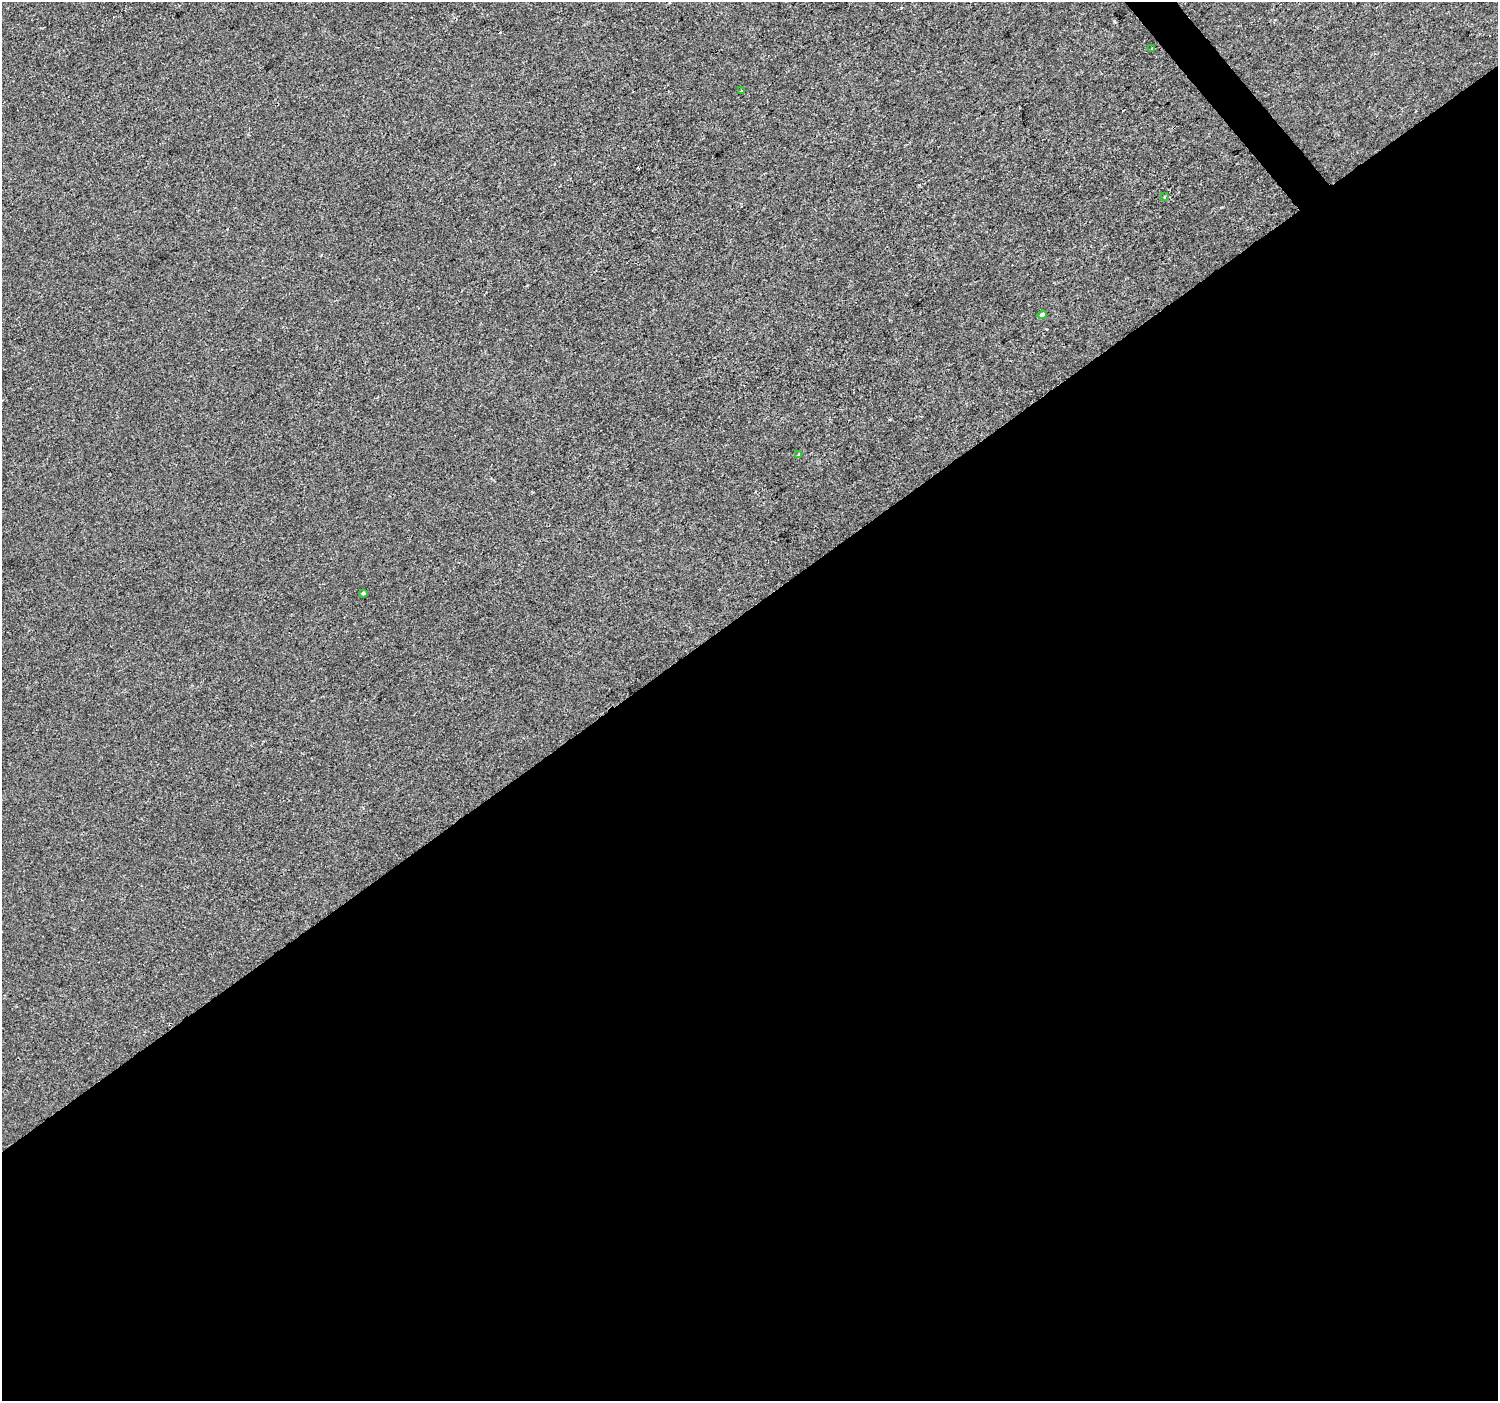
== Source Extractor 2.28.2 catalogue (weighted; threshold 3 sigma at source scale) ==
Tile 15 of 4 x 4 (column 3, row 4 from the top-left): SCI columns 2996-4491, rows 200-1598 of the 5987 x 5932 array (HDU 1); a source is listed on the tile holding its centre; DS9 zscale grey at full resolution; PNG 1500 x 1403 px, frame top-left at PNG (2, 2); each listed source drawn as its Kron ellipse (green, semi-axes under 4 px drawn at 4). Shown black and unused: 57% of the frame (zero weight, under 2 of 3 exposures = <1% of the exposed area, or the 3 px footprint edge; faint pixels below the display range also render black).
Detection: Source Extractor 2.28.2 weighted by HDU 2 'WHT'; one run over the whole footprint, this tile lists its part. Background -4.69e-04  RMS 0.0041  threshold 0.0186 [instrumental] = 3 sigma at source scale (4.5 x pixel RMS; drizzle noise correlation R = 1.50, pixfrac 1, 0.0396/0.0396 arcsec/px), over >= 5 px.
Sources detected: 7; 1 cosmic-ray / hot-pixel residue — neither listed nor drawn; the other 6 listed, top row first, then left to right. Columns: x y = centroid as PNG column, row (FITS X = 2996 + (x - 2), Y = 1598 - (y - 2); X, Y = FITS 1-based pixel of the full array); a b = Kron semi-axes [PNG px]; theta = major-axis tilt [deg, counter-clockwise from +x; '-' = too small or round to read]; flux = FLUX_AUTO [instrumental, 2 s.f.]
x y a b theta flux
1151 48 3 2 - 0.56
741 91 3 2 - 0.57
1165 197 3 2 - 0.6
1042 315 4 3 - 1.7
798 454 4 3 - 0.55
363 593 4 3 - 2.2